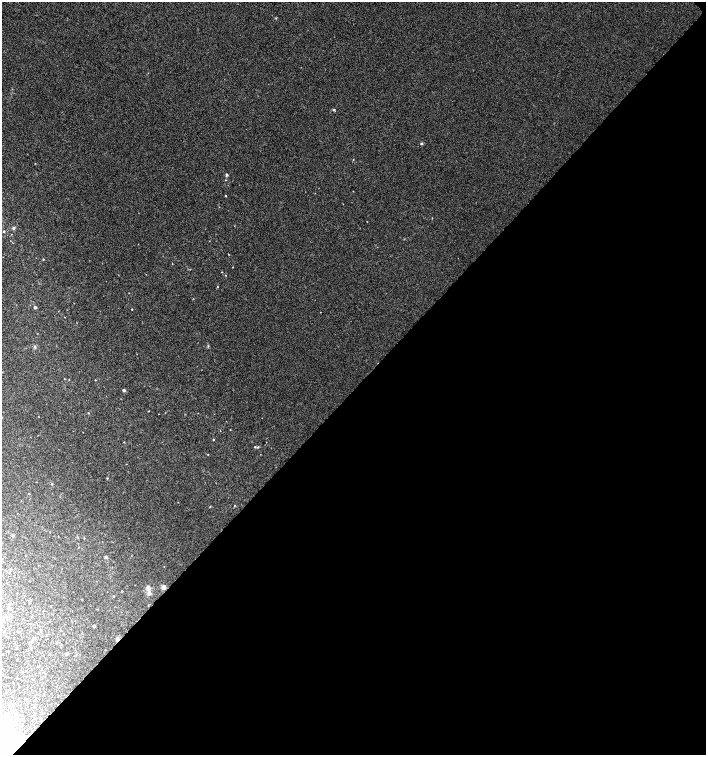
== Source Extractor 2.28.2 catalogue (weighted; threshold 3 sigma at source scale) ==
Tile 12 of 4 x 4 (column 4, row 3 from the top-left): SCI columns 4386-5793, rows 1514-3018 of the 6016 x 6029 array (HDU 1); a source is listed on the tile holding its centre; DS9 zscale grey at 2 x 2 block average (1 PNG px = mean of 2 x 2 image px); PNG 708 x 757 px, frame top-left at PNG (2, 2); no overlay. Shown black and unused: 49% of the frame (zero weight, under 3 of 4 exposures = <1% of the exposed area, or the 3 px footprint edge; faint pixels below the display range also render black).
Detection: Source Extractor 2.28.2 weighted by HDU 2 'WHT'; one run over the whole footprint, this tile lists its part. Background 0.00421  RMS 0.0043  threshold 0.0193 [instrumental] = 3 sigma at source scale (4.5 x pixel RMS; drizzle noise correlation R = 1.50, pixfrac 1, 0.0396/0.0396 arcsec/px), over >= 5 px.
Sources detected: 54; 7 inside a brighter object's white glare — not listed; the other 47 listed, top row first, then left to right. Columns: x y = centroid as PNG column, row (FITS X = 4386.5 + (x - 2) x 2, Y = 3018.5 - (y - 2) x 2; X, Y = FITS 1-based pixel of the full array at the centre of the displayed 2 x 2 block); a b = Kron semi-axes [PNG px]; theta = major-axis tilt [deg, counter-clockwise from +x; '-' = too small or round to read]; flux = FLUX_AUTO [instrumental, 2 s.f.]
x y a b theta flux
333 110 4 3 - 1
422 143 4 3 - 1.1
35 163 3 2 - 0.34
227 175 4 3 - 1.1
225 196 2 2 - 0.41
432 218 2 2 - 0.39
13 228 4 3 - 1.4
4 231 3 2 - 0.79
228 254 2 2 - 0.38
43 259 2 2 - 0.59
226 275 2 2 - 0.37
217 286 2 2 - 0.45
35 307 4 3 - 1.8
132 309 2 2 - 0.65
64 317 2 2 - 0.3
208 346 3 2 - 0.9
35 347 4 4 - 1.4
95 380 2 2 - 0.45
124 390 3 3 - 1.6
88 413 2 2 - 0.62
213 439 2 2 - 0.74
124 442 2 2 - 0.42
255 447 3 2 - 0.73
258 447 3 2 - 0.87
107 478 3 2 - 0.58
52 484 3 2 - 0.73
29 493 2 2 - 0.46
234 505 3 2 - 0.48
13 536 3 3 - 1.1
84 538 2 2 - 0.51
78 547 2 2 - 0.41
106 557 3 3 - 1.4
11 569 3 2 - 0.66
164 587 3 3 - 6
148 588 4 4 - 5.2
122 591 2 2 - 0.45
149 593 5 4 - 3.3
113 596 2 2 - 0.56
2 610 2 2 - 0.35
94 626 4 3 - 0.89
41 630 2 2 - 0.7
35 639 3 3 - 0.77
117 639 4 4 - 2.1
32 641 3 3 - 1.1
67 653 3 3 - 1.8
7 731 17 8 70 17
2 754 2 2 - 0.76
Overlapping masked pixels (flux is a lower limit): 1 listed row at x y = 117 639
Isophote crosses this tile's border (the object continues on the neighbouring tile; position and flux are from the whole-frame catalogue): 2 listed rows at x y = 2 610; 2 754
Diffuse or blended objects may show on this block-average render without a row.